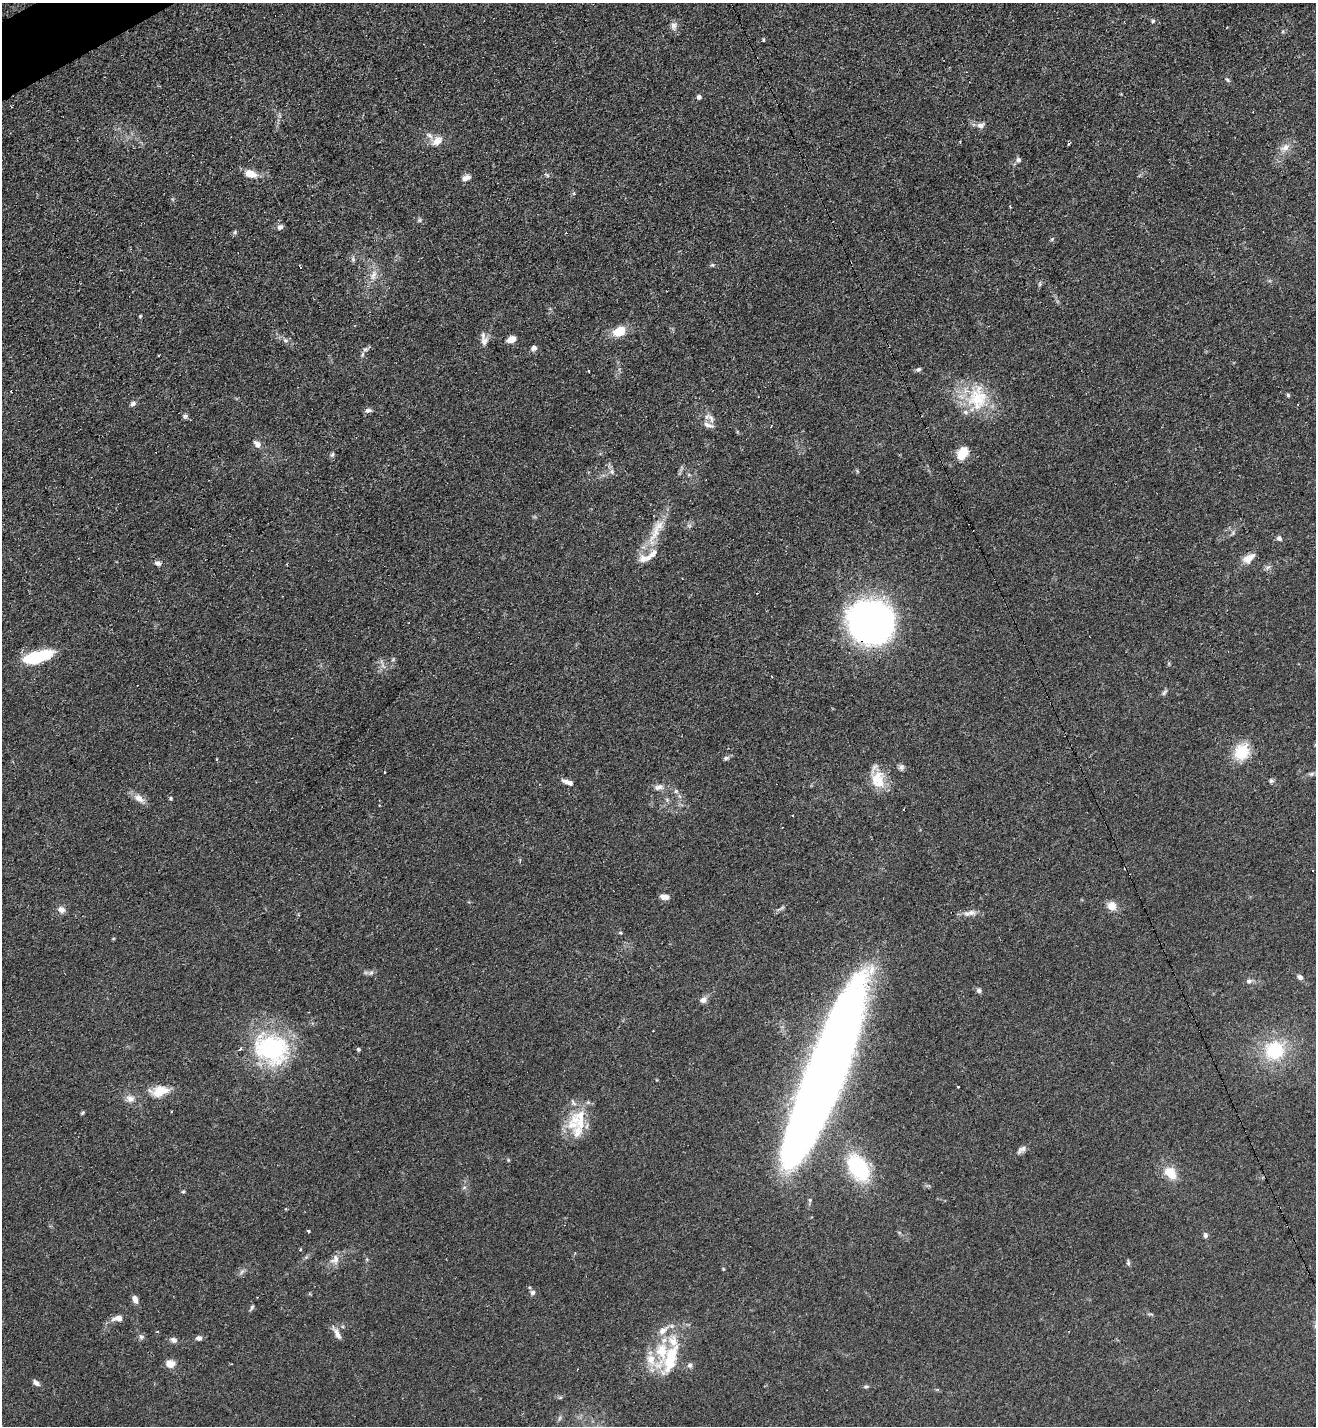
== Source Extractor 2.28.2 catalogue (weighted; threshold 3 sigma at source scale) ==
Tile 11 of 4 x 4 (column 3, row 3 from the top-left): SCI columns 2785-4098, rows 1434-2857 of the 5708 x 5718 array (HDU 1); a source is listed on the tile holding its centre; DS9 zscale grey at full resolution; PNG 1318 x 1428 px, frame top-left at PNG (2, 3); no overlay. Shown black and unused: <1% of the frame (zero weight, under 3 of 4 exposures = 1% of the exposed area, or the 3 px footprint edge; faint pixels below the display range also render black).
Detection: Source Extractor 2.28.2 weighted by HDU 2 'WHT'; one run over the whole footprint, this tile lists its part. Background 0.063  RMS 0.0057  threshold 0.0258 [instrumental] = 3 sigma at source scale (4.5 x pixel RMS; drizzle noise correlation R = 1.50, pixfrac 1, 0.05/0.05 arcsec/px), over >= 5 px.
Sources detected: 131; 1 inside a brighter object's white glare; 5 cosmic-ray / hot-pixel residue — not listed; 15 inside a brighter listed object's ellipse — not listed separately; the other 110 listed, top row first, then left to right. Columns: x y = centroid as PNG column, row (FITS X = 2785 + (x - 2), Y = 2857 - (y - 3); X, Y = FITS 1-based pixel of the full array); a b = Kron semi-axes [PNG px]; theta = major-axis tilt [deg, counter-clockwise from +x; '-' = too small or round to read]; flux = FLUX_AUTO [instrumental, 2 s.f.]
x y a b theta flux
1153 21 5 5 - 0.8
674 26 11 9 72 2.8
763 40 4 4 - 0.59
1227 80 7 4 -44 0.92
699 97 6 5 - 1.5
981 125 10 8 8 2.7
437 141 15 10 39 5.4
1069 143 3 3 - 1.8
1284 148 13 9 23 4.3
1018 160 7 6 - 1.5
250 174 14 9 -18 7.1
547 175 8 4 -35 0.9
466 178 11 6 25 3.2
1010 206 3 2 - 1.2
420 220 7 4 -90 0.93
280 227 7 5 28 1.8
235 232 6 5 - 0.91
1052 239 6 4 46 0.72
353 259 7 5 -69 1.2
712 265 6 5 - 0.84
373 275 16 8 74 5
1040 284 6 5 - 0.92
140 316 4 4 - 0.65
619 331 15 11 29 9.8
511 339 10 7 23 4.5
285 340 8 4 -31 1.5
484 341 13 10 76 4
534 348 7 6 - 2.2
362 355 8 5 60 1.4
918 369 7 5 14 1.2
588 371 3 2 - 0.59
11 392 2 2 - 0.46
1288 395 5 4 - 0.74
977 398 36 28 87 29
133 404 8 5 47 1.7
368 410 9 5 -4 1.7
185 416 7 6 - 1.2
711 419 14 6 -72 3
708 425 16 6 -22 3
257 444 12 7 -39 2.9
962 453 13 9 65 12
612 471 7 5 -71 1.6
689 475 6 4 -19 0.76
655 532 30 11 72 12
1233 533 7 5 70 1.3
1279 538 7 6 - 1.5
1249 558 19 10 36 5.5
643 559 12 10 -36 4.7
158 563 8 6 -36 1.8
1268 567 8 5 44 1.4
870 622 33 32 - 340
38 657 36 13 16 23
393 659 5 5 - 0.82
1164 692 9 5 53 1.3
1241 752 18 15 -87 17
726 758 8 5 22 1.4
901 767 9 7 -79 1.6
1312 774 7 5 3 1.2
878 780 24 18 -83 13
566 781 10 5 -11 2.6
1270 781 5 5 - 1.1
659 787 13 7 10 3.1
676 791 6 5 - 1.2
139 798 18 9 -34 4.5
171 798 5 4 - 0.8
793 816 3 2 - 0.66
1313 870 2 2 - 0.53
664 897 10 6 -3 3.2
1112 906 9 8 - 6.3
62 910 10 8 -42 2.7
970 913 19 8 10 4.1
620 933 5 4 - 0.69
371 973 6 6 - 1.4
1300 977 7 6 - 1.8
1249 981 7 7 - 2
979 990 6 6 - 1.7
703 1000 9 7 35 3
272 1049 45 37 -16 68
358 1049 5 4 - 0.92
1275 1050 21 19 30 33
825 1076 147 28 68 990
957 1086 3 3 - 1.7
160 1091 27 12 11 11
130 1099 12 10 -12 4
573 1102 12 4 -54 1.5
82 1113 5 4 - 0.75
573 1125 22 20 82 16
1021 1150 13 7 37 2.4
858 1168 36 21 -56 42
1170 1173 15 11 -47 10
464 1188 6 4 20 0.86
183 1191 5 4 - 0.77
308 1230 4 3 - 1.6
1205 1235 7 6 - 1.4
306 1257 5 5 - 0.88
335 1260 13 11 51 4.5
1128 1263 8 4 -84 1
533 1292 6 6 - 1.8
135 1299 9 5 -69 3.5
252 1307 9 3 59 1
118 1318 10 7 -1 4.1
338 1336 10 7 -22 2.6
141 1337 8 7 - 1.5
199 1338 7 5 -7 2.1
174 1340 7 6 - 2.5
662 1351 57 21 87 29
171 1364 6 6 - 8.7
690 1365 7 7 - 1.6
36 1383 9 6 -39 2.3
866 1386 7 4 8 0.9
Overlapping masked pixels (flux is a lower limit): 2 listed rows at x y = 870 622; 825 1076